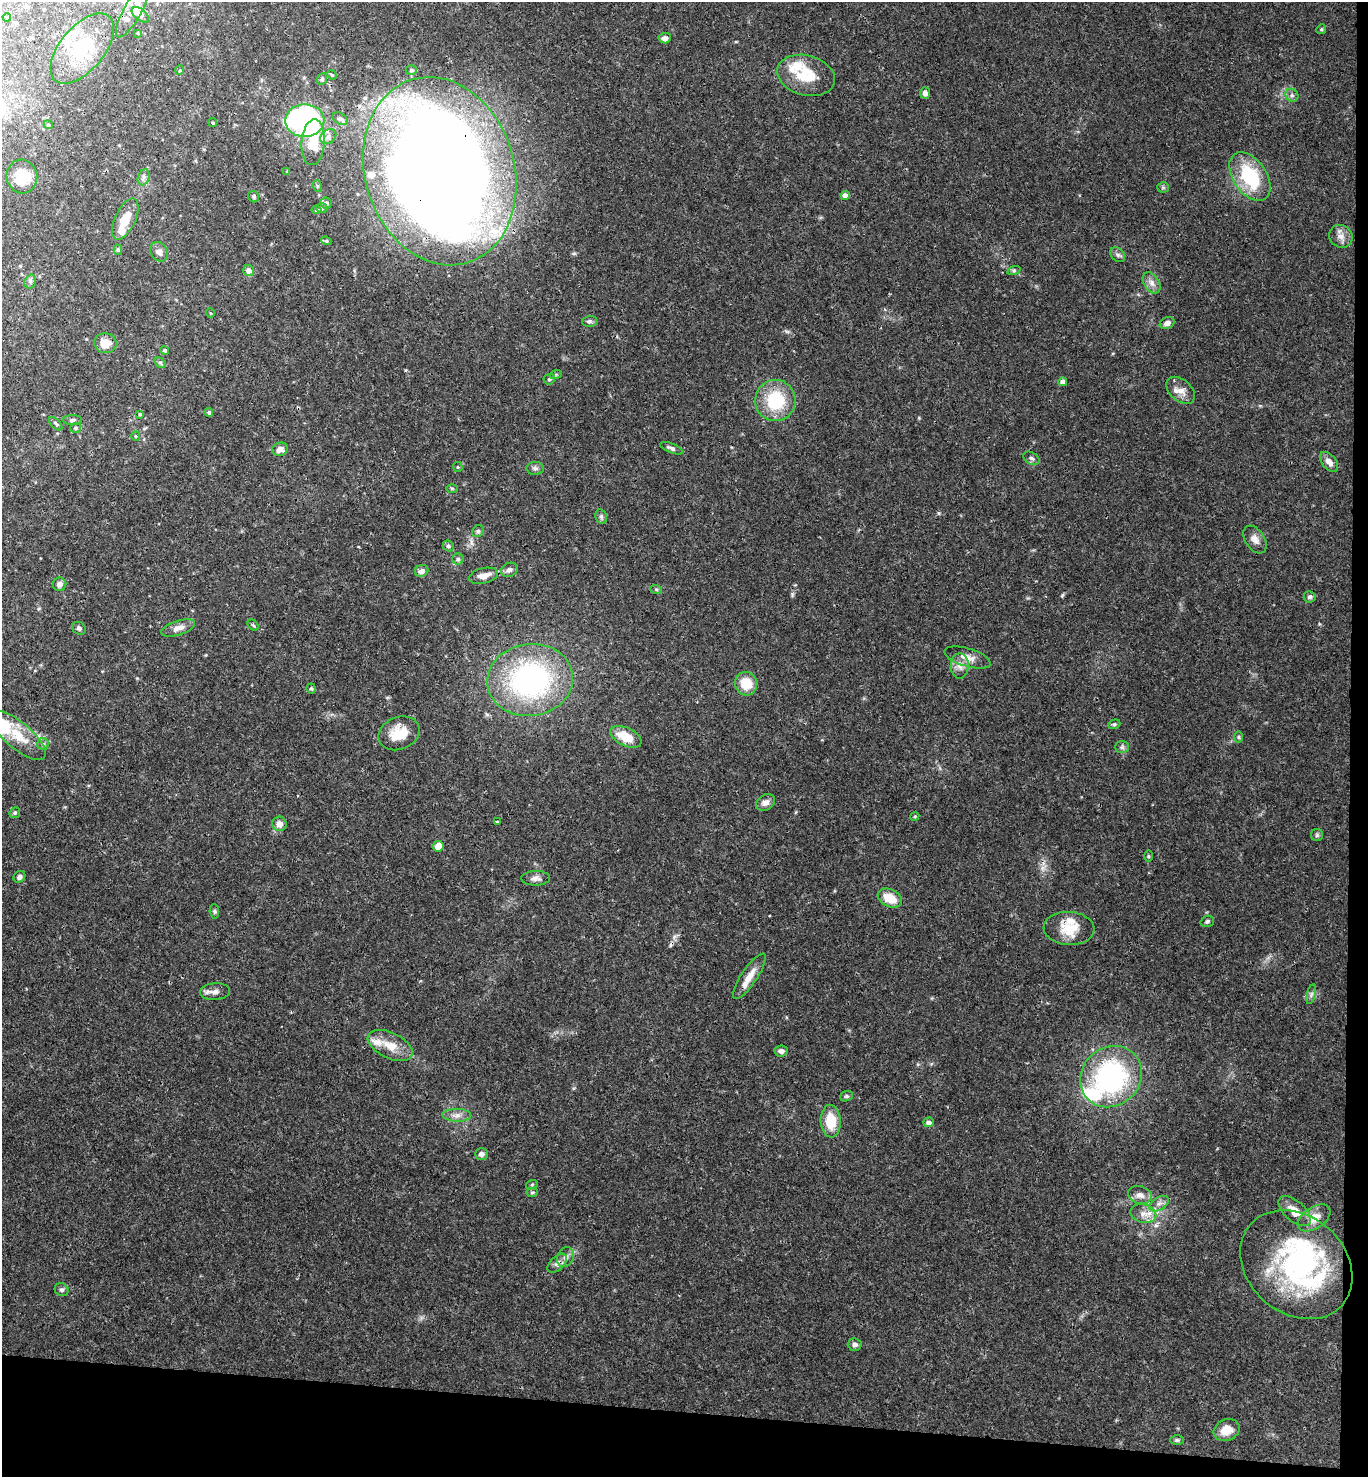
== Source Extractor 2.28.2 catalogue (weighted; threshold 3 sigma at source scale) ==
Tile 9 of 3 x 3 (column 3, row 3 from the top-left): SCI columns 2892-4257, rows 10-1484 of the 4515 x 4442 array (HDU 1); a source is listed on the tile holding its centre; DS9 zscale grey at full resolution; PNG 1370 x 1479 px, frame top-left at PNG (2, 2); each listed source drawn as its Kron ellipse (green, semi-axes under 4 px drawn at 4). Shown black and unused: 6% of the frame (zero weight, under 3 of 4 exposures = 6% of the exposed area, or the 3 px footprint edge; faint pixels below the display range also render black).
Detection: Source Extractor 2.28.2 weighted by HDU 2 'WHT'; one run over the whole footprint, this tile lists its part. Background 0.0368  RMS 0.0029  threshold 0.0132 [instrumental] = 3 sigma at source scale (4.5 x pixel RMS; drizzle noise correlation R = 1.50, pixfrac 1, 0.05/0.05 arcsec/px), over >= 5 px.
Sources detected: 144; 1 inside a brighter object's white glare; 1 cosmic-ray / hot-pixel residue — neither listed nor drawn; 11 inside a brighter listed object's ellipse — not listed separately; the other 131 listed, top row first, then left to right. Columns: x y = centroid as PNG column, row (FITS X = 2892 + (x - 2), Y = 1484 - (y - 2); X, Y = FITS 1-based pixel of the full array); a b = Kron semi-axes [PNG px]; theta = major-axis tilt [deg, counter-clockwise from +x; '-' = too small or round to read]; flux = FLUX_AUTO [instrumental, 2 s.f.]
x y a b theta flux
133 11 30 8 61 4.2
140 15 10 5 -38 1.4
7 17 4 3 - 0.26
1321 29 5 4 - 0.35
138 33 3 3 - 0.22
665 38 6 5 - 1.4
82 48 42 22 50 15
180 70 5 3 - 0.24
411 70 5 5 - 0.46
332 75 5 4 - 0.31
806 75 29 20 -15 10
322 79 6 5 - 0.65
925 93 5 5 - 1.4
1292 95 7 6 - 0.79
340 119 8 5 -34 0.96
305 121 19 16 1 91
213 122 4 4 - 0.38
48 125 4 4 - 0.33
328 137 9 6 37 1.2
313 142 23 11 86 6.5
440 171 96 74 -73 560
287 172 4 3 - 0.33
22 176 17 15 -78 6.8
144 177 8 5 71 0.87
1250 177 27 16 -56 20
317 186 6 4 -72 0.4
1163 187 5 5 - 0.44
845 196 4 4 - 1.8
254 197 6 5 - 0.49
326 203 5 5 - 0.82
322 208 5 4 - 0.51
316 210 5 4 - 0.56
125 219 22 10 65 5.2
1341 236 12 11 - 2.1
326 241 5 4 - 0.41
118 250 5 4 - 0.5
159 252 10 8 -55 1.6
1118 255 8 6 -44 0.83
1014 270 7 4 18 0.48
249 271 5 5 - 1.8
30 281 7 5 70 0.72
1152 283 11 7 -59 1.7
210 313 5 3 - 0.22
589 321 7 5 1 0.66
1167 323 7 5 23 1.5
105 343 11 10 - 3.5
165 350 4 4 - 0.43
160 363 6 4 -29 0.5
556 374 6 4 20 0.35
549 379 5 5 - 0.49
1063 382 4 4 - 1.9
1181 390 17 10 -41 2.6
775 400 21 20 - 15
209 412 4 4 - 0.58
140 414 4 4 - 0.4
72 420 9 5 0 0.68
56 424 8 3 -46 0.46
75 428 5 5 - 0.5
136 436 5 4 - 0.36
671 448 12 4 -21 1
280 449 8 6 19 1.7
1031 458 9 6 -28 0.82
1329 462 11 7 -52 2
458 467 5 5 - 0.35
535 468 9 6 -1 0.91
452 488 5 3 - 0.34
601 517 7 5 -70 0.69
478 531 6 5 - 0.48
1255 539 15 9 -56 2
448 546 6 5 - 0.61
458 559 5 5 - 0.56
509 570 9 6 26 1.1
422 571 7 5 21 1.6
484 576 15 7 13 2.4
60 584 7 6 - 1.1
656 589 6 4 -18 0.38
1310 597 6 5 - 0.73
253 625 6 4 -45 0.4
79 628 7 6 - 0.71
178 628 17 7 18 2.1
968 658 24 9 -17 2.8
960 666 12 9 89 2.1
530 680 43 36 8 63
746 684 12 11 - 6.4
311 688 5 4 - 0.42
1114 724 6 4 21 0.45
399 733 21 16 23 6.6
18 735 34 13 -40 7.5
626 737 17 9 -25 6.1
1238 737 6 4 -89 0.4
43 744 6 6 - 0.64
1122 747 7 6 - 0.74
765 802 10 7 29 1.6
15 813 6 5 - 0.46
915 816 5 3 - 0.3
497 822 4 2 - 0.24
279 824 7 7 - 2.3
1317 835 6 6 - 0.52
438 846 5 5 - 3.9
1148 856 6 3 -90 0.32
19 877 6 5 - 0.93
536 878 14 7 1 1.4
890 898 13 8 -26 5.9
214 911 7 4 -85 0.48
1207 921 7 5 19 0.65
1069 928 25 16 -3 7.4
749 976 27 8 56 3.8
215 992 15 8 5 1.7
1311 994 10 4 77 0.76
390 1046 24 13 -26 5.3
781 1051 6 5 - 1.1
1111 1077 32 29 43 48
846 1096 6 5 - 0.58
457 1115 14 6 -1 1.8
831 1121 16 10 -87 6.9
929 1122 5 5 - 1.2
481 1154 6 6 - 1.2
532 1184 6 4 19 0.33
532 1192 6 4 2 0.4
1140 1195 12 9 -15 2
1159 1204 11 6 30 1.5
1295 1211 20 10 -41 4.3
1143 1214 13 9 -15 2.6
1314 1218 18 10 34 4.1
565 1257 10 8 64 1.6
557 1263 12 6 44 1.3
1296 1265 61 48 -41 60
62 1290 7 6 - 0.74
855 1345 7 6 - 1
1227 1430 13 10 24 4.2
1177 1440 6 4 0 0.52
Overlapping masked pixels (flux is a lower limit): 2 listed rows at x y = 440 171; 1296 1265
Isophote crosses this tile's border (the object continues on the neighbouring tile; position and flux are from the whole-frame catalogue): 1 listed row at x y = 133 11
Unlisted compact peaks at least as high as the median listed source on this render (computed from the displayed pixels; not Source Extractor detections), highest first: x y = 939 513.